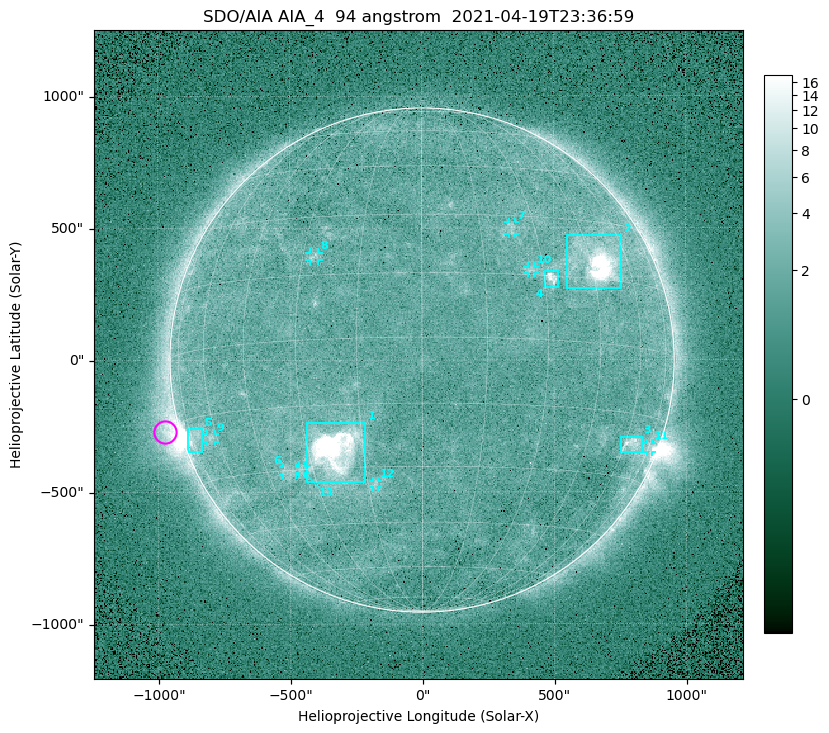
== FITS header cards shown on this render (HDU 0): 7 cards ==
TELESCOP= 'SDO/AIA '
INSTRUME= 'AIA_4   '
WAVELNTH=                   94
WAVEUNIT= 'angstrom'
DATE-OBS= '2021-04-19T23:36:59.12'
CTYPE1  = 'HPLN-TAN'
CTYPE2  = 'HPLT-TAN'

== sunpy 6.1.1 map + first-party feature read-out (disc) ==
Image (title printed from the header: SDO/AIA AIA_4  94 angstrom  2021-04-19T23:36:59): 512 x 512 px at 4.8 arcsec/px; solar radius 955 arcsec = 199 px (full disc in frame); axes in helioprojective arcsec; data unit not stated in the header (colour bar unlabelled)
Orientation: roll -0.138 deg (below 1 deg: not rotated)
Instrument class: DISC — disc imager (sunpy class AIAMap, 94 A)
Bright regions (active regions / flare kernels): reference = the median radial profile (limb darkening/brightening removed); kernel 5 px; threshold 5 sigma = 2.58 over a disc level ~1.77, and >= 1.15x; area >= 9 px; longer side >= 5 px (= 24 arcsec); searched inside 0.97 R_sun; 13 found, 13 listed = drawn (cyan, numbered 1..; 8 of them under ~33 arcsec drawn as corner ticks so the feature stays visible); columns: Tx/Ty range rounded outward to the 10 arcsec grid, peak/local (2 s.f.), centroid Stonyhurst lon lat
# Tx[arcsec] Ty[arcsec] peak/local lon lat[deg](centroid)
1 -440..-210 -460..-230 796 -23 -26
2 550..760 270..470 66 +47 +19
3 750..830 -350..-290 4.4 +64 -22
4 460..520 270..340 6.6 +32 +14
5 -890..-830 -350..-260 6.3 -72 -19
6 -530..-480 -440..-400 2.9 -38 -30
7 330..360 470..520 2.8 +23 +27
8 -430..-390 380..410 3 -27 +20
9 -820..-780 -310..-280 2.9 -63 -20
10 400..430 330..360 3 +27 +16
11 850..870 -350..-310 3.1 +75 -22
12 -190..-170 -480..-450 2.9 -13 -34
13 -470..-440 -430..-400 2.6 -33 -30
Off-limb structures (1.02-1.3 R_sun): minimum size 50 px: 7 found; the strongest spans PA ~90..115 deg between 1.02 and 1.21 R_sun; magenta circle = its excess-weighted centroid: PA ~105 deg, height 1.06 R_sun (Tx ~-980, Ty ~-270 arcsec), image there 5.5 x the reference